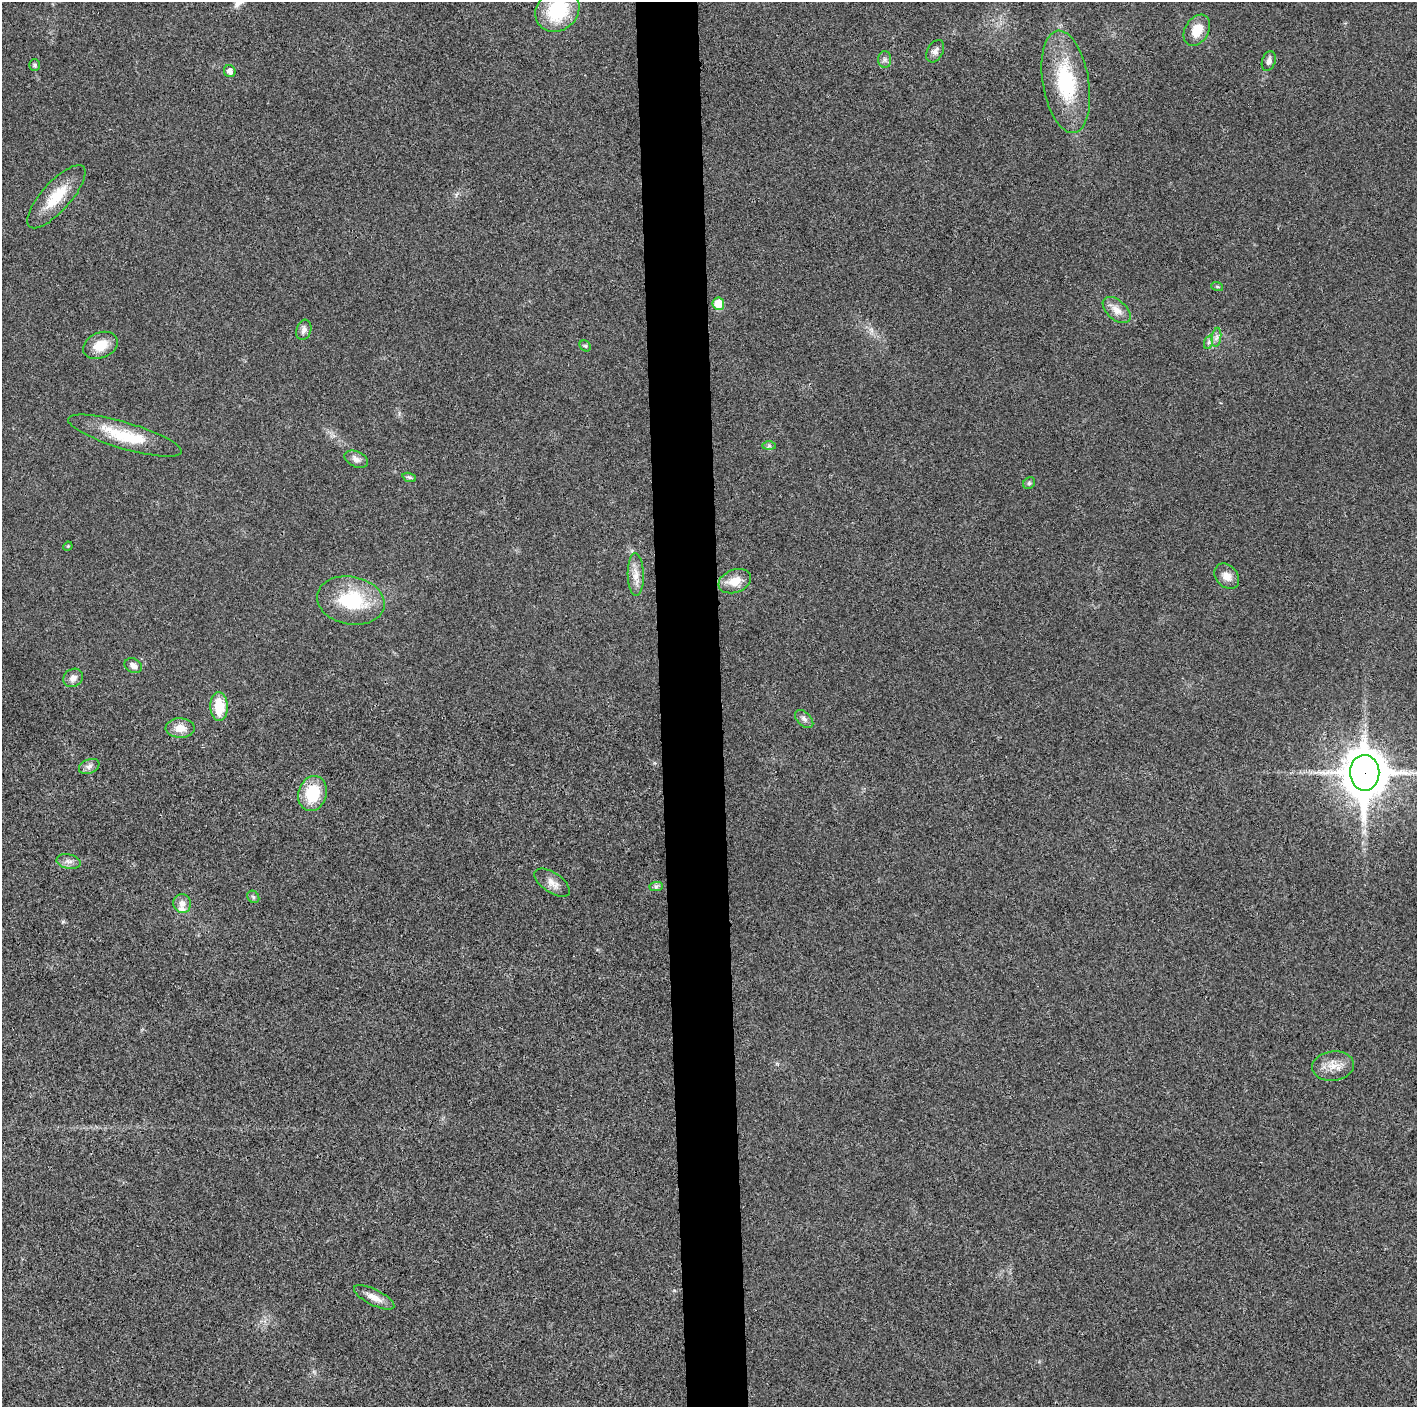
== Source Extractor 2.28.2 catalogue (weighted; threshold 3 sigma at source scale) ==
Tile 5 of 3 x 3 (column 2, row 2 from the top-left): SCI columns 1417-2831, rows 1406-2810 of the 4246 x 4219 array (HDU 1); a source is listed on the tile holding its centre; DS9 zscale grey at full resolution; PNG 1419 x 1409 px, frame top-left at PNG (2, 2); each listed source drawn as its Kron ellipse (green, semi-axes under 4 px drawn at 4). Shown black and unused: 4% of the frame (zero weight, under 3 of 4 exposures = <1% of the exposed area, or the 3 px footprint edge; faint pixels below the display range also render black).
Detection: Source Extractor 2.28.2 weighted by HDU 2 'WHT'; one run over the whole footprint, this tile lists its part. Background 0.0233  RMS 0.0054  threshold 0.0241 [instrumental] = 3 sigma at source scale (4.5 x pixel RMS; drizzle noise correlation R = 1.50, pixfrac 1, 0.05/0.05 arcsec/px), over >= 5 px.
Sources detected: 43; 1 inside a brighter listed object's ellipse — not listed separately; the other 42 listed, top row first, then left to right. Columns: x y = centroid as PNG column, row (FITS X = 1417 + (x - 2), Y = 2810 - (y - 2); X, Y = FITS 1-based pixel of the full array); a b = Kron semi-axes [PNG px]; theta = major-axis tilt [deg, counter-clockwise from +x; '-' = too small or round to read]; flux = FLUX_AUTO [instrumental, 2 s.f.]
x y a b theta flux
557 10 23 20 42 33
1197 30 17 11 58 9.7
935 51 12 8 60 2.5
885 59 8 6 -89 1.6
1269 61 10 6 70 2.3
35 65 6 5 - 0.93
230 71 6 5 - 2.8
1066 82 52 23 -81 41
56 197 40 14 48 17
1217 286 6 4 -20 0.74
718 304 6 5 - 13
1117 310 16 9 -41 5.6
304 330 10 7 72 2.2
1216 337 9 4 81 1.7
1209 342 7 4 72 1.1
100 345 18 12 23 9.7
585 346 6 5 - 0.83
125 436 59 13 -16 23
769 446 7 4 0 0.97
356 459 12 7 -25 2.7
409 477 7 4 -19 0.98
1029 483 6 5 - 0.98
68 546 5 3 - 0.49
636 575 21 8 -88 5.5
1227 576 14 10 -47 4.8
735 581 17 11 21 8.1
351 600 34 24 -11 32
133 666 9 7 -32 2.8
73 678 10 8 34 3
219 706 14 8 -87 14
804 719 11 6 -45 2.1
180 728 14 10 -1 6
89 766 11 7 22 2.3
1365 773 18 14 -88 1700
312 793 18 14 73 19
69 861 12 7 -11 2.6
552 883 20 10 -34 4.5
656 886 7 4 1 1.1
253 897 7 5 -46 1
182 903 9 9 - 3.3
1333 1066 21 15 7 7.6
374 1297 22 8 -26 5.3
Overlapping masked pixels (flux is a lower limit): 1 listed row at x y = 1365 773
Isophote crosses this tile's border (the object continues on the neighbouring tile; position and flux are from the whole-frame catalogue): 2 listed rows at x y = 557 10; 1365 773